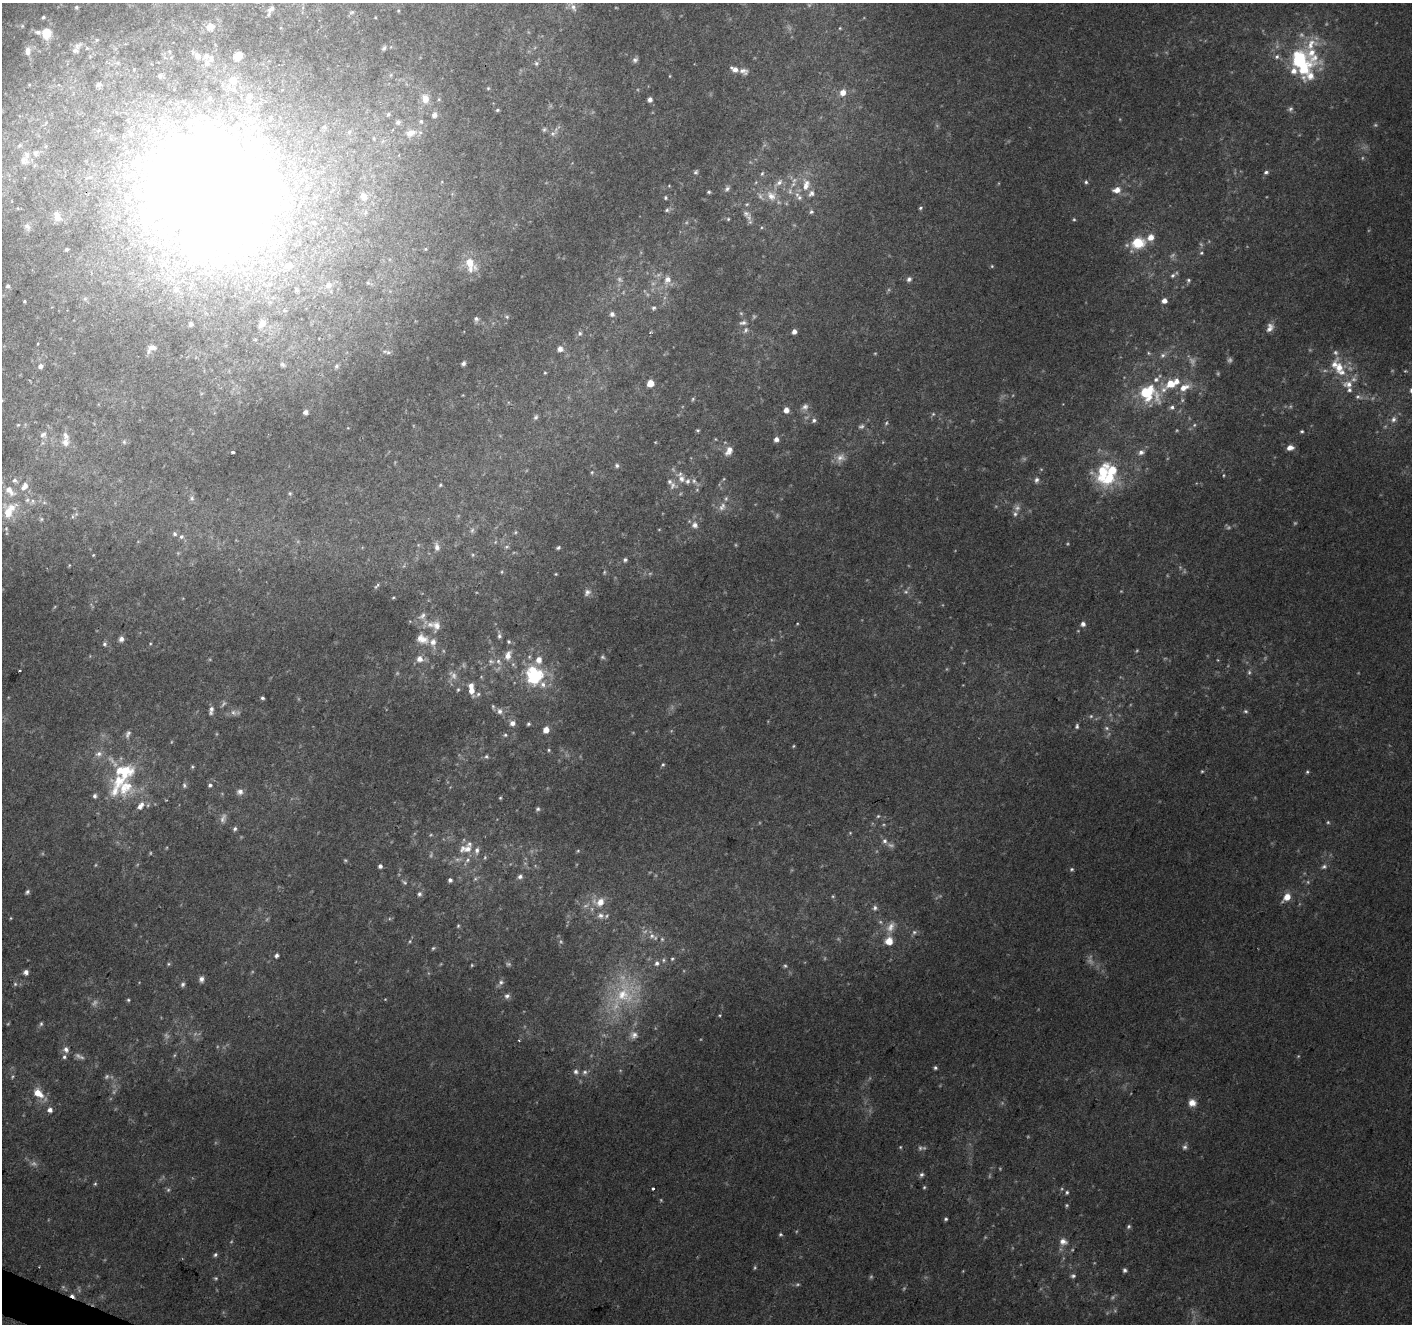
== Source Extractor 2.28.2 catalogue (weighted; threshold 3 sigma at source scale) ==
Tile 7 of 4 x 4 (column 3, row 2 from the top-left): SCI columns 2823-4232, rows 2852-4173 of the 5648 x 5767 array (HDU 1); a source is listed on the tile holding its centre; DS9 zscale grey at full resolution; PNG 1414 x 1326 px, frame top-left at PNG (2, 3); no overlay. Shown black and unused: <1% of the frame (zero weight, under 2 of 3 exposures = <1% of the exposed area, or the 3 px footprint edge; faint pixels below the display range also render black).
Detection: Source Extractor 2.28.2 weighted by HDU 2 'WHT'; one run over the whole footprint, this tile lists its part. Background 0.0643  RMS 0.0076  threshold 0.0341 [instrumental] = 3 sigma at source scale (4.5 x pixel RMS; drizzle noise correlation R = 1.50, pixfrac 1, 0.0396/0.0396 arcsec/px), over >= 5 px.
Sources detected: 451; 119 too faint to see at this stretch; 2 cosmic-ray / hot-pixel residue — not listed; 47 inside a brighter listed object's ellipse — not listed separately; the other 283 listed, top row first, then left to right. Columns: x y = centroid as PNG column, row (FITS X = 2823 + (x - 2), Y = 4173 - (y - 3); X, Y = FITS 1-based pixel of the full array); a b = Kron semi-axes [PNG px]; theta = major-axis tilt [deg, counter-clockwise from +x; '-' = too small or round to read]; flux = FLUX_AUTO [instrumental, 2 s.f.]
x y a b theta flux
76 7 5 5 - 1.6
573 7 14 8 -53 5.1
271 9 12 7 41 4.7
398 11 4 3 - 0.85
43 17 5 4 - 1.5
22 26 6 6 - 1.6
210 26 12 11 - 8.4
840 28 4 3 - 0.71
46 34 12 10 79 18
97 40 6 5 - 1.4
77 46 16 8 28 5.4
384 48 6 4 61 1.5
28 51 14 9 86 7.4
197 56 7 6 - 5.1
206 56 11 7 52 4
238 56 9 7 39 7.2
635 60 8 6 56 2.5
1301 62 36 27 -50 77
118 63 6 4 -72 1.3
536 63 6 5 - 1.5
734 69 9 5 -25 5.2
744 71 12 8 -15 4
160 76 6 5 - 1.6
670 76 5 3 - 0.63
233 80 9 8 - 9.7
99 85 8 6 8 2.2
488 88 5 5 - 1
843 92 9 7 62 6.3
425 99 13 10 -77 7
439 99 6 3 72 0.86
650 99 5 5 - 3.6
497 110 5 4 - 1.3
388 114 6 5 - 1.5
434 115 6 6 - 3.5
421 121 6 5 - 1.7
398 122 7 6 - 2.5
544 129 6 5 - 1.5
349 132 6 6 - 1.9
411 133 14 9 18 8.1
553 133 10 7 27 3.2
374 138 6 4 72 0.89
19 145 9 6 39 3.1
46 146 6 5 - 1.5
24 161 15 15 - 11
696 172 6 5 - 1.5
1266 172 6 5 - 2
762 173 7 5 62 1.4
794 180 9 7 47 3.7
1086 182 5 5 - 1.5
779 183 19 8 46 6.9
806 185 18 11 81 12
727 189 9 6 57 2.5
1117 190 10 7 15 6.9
211 191 115 105 -31 1700
709 192 4 3 - 1.4
363 196 8 6 -54 3.9
771 196 16 13 -50 12
666 198 5 4 - 1.3
747 204 5 4 - 1.1
920 208 5 4 - 1.2
667 210 7 5 34 1.6
811 212 6 5 - 1.7
746 214 12 8 -44 4.5
57 216 13 7 -69 6.4
728 219 5 4 - 0.98
27 227 12 8 -59 3.5
1151 237 8 7 - 7.6
1138 243 13 11 6 26
67 249 3 3 - 1.3
425 249 4 4 - 0.81
1201 253 5 4 - 1.1
470 264 22 13 -65 17
992 266 5 4 - 0.97
1173 275 7 6 - 2.1
667 279 11 9 69 7.1
909 279 7 6 - 2.5
1188 280 6 5 - 1.4
328 285 9 9 - 5.8
8 286 5 5 - 2.4
85 299 7 7 - 2.2
25 301 3 3 - 0.95
1164 301 6 5 - 4.5
654 308 7 6 - 1.9
612 314 6 6 - 2.8
507 317 6 5 - 1.4
476 319 7 6 - 2.4
743 323 11 6 8 2.9
191 324 4 4 - 1.5
262 324 10 8 51 4.9
1270 328 12 8 65 5.2
746 330 9 6 68 2.8
650 332 5 4 - 0.96
794 332 5 4 - 3.9
580 333 7 6 - 2
38 343 4 2 - 0.62
152 348 13 8 32 5.4
560 349 8 7 - 3.9
388 352 9 6 -19 2.6
1148 353 5 5 - 1.1
1336 353 7 6 - 2.2
1163 355 8 7 - 2.7
463 363 5 4 - 2
282 364 7 5 -43 1.5
40 366 5 5 - 3.5
336 366 6 5 - 1.6
1339 367 15 11 79 12
545 373 4 4 - 0.84
650 383 6 6 - 8.8
1171 384 11 9 9 13
1348 384 14 9 -2 7.8
1184 387 16 8 24 10
1148 393 26 20 -27 45
1358 397 12 6 -13 3.7
693 399 6 4 62 1.2
805 407 10 8 41 3.6
1172 407 6 6 - 2.4
786 410 5 5 - 5.8
305 412 6 6 - 3
536 417 8 5 57 2.1
1393 419 9 7 69 4.4
814 420 6 5 - 2
886 423 7 4 60 1.4
18 425 5 4 - 0.9
1194 425 5 5 - 1.3
348 428 4 3 - 0.65
698 430 4 4 - 1.1
1302 431 4 3 - 1.1
43 435 10 8 31 3.7
715 439 5 3 - 0.67
776 439 6 5 - 3.7
65 442 10 9 - 5.5
124 442 6 5 - 1.5
1290 448 8 6 10 4.8
729 450 12 7 62 6.5
233 452 4 3 - 3.6
1141 452 8 7 - 3.5
840 458 14 11 44 6.6
617 465 6 5 - 2
592 472 6 4 -72 1.2
1102 472 33 18 81 40
1224 475 4 2 - 0.7
681 479 11 10 - 6.8
15 480 6 5 - 1.9
1036 480 7 6 - 2.6
694 481 9 6 -55 3.1
440 485 4 4 - 1
672 485 14 10 -14 5.2
25 486 10 7 55 4.7
9 490 13 7 -48 7.1
290 493 6 5 - 1.2
192 498 8 7 - 2.5
27 500 6 5 - 1.5
33 501 6 5 - 1.5
722 507 13 8 60 5.5
8 512 14 10 -80 11
1015 514 8 6 -88 2.2
41 519 5 4 - 1
695 525 9 8 - 5.1
472 530 7 6 - 2.1
515 532 6 5 - 1.2
175 534 6 5 - 1.8
181 537 6 6 - 2.1
437 547 10 6 -78 3.8
507 547 7 5 2 1.9
558 548 6 4 27 1.5
93 555 4 3 - 0.67
625 560 5 5 - 1.7
69 565 4 3 - 0.62
604 572 6 4 70 0.98
556 574 3 3 - 0.73
377 586 9 4 51 1.4
587 592 10 7 49 3.2
393 597 4 3 - 0.8
422 616 13 10 43 6.5
1083 624 5 5 - 3.4
436 625 16 12 -85 8.9
499 636 7 5 78 2
121 639 6 6 - 3.6
422 639 17 12 -28 11
509 642 5 5 - 1.3
105 644 6 6 - 2
150 644 4 4 - 0.82
508 655 14 9 71 7.7
602 657 7 6 - 1.7
420 659 7 7 - 6.1
1218 660 4 3 - 0.61
535 677 22 18 31 48
458 690 5 4 - 1.1
471 690 10 6 -76 8.1
478 694 7 5 39 1.7
262 698 3 3 - 1.6
493 707 10 4 -69 1.5
211 710 11 5 79 3.5
500 711 8 7 - 3.4
233 712 10 7 -31 3.5
1091 716 6 6 - 1.6
512 723 6 6 - 4.6
528 724 5 4 - 1.3
1077 726 6 4 85 1.6
1106 728 7 6 - 1.9
546 730 5 5 - 8.3
505 735 5 5 - 1.3
793 746 4 4 - 0.83
549 750 4 4 - 0.95
99 754 10 8 24 4.1
486 756 6 6 - 1.5
663 765 5 5 - 1.3
192 767 5 4 - 0.99
1202 771 4 3 - 0.89
1307 772 5 5 - 1.2
184 785 7 5 -68 1.7
210 785 5 5 - 1.7
125 787 34 24 62 37
240 792 8 7 - 4.1
95 796 6 5 - 2.1
500 798 4 3 - 0.89
538 809 5 5 - 1.5
878 816 5 5 - 1.2
235 829 6 5 - 2
850 833 4 4 - 0.75
885 841 7 6 - 2.8
466 849 19 10 5 11
468 860 8 6 43 2.9
380 866 5 5 - 2.2
1324 867 8 6 18 2.3
1072 869 6 5 - 1.4
520 876 7 6 - 2.8
475 879 7 6 - 1.8
450 880 5 5 - 2.2
404 882 8 5 -36 1.8
27 892 6 4 45 1.9
419 894 7 6 - 2.4
833 896 5 4 - 0.98
1287 897 10 7 47 9.7
599 902 16 12 5 13
875 908 8 7 - 2.6
600 915 10 8 -4 4.2
458 926 5 4 - 1.2
891 927 21 11 65 10
914 932 7 6 - 2.2
652 936 10 8 -17 4.3
410 941 5 4 - 1
889 941 7 7 - 13
433 948 6 5 - 1.3
277 955 5 4 - 2.3
672 959 5 4 - 1.1
663 960 6 5 - 1.4
657 963 7 6 - 2.6
168 964 6 4 -20 1.2
785 966 5 5 - 1.2
26 972 6 6 - 3.3
201 979 8 6 84 3.2
501 982 8 7 - 2.7
15 984 6 6 - 1.6
183 984 7 5 60 2
623 995 42 30 41 60
507 996 8 7 - 2.8
128 1000 5 4 - 1.1
41 1024 6 5 - 1.6
634 1035 11 11 - 5
66 1049 8 7 - 4
64 1057 6 6 - 1.9
935 1068 4 4 - 1.5
576 1072 7 7 - 2.9
584 1072 8 7 - 2.7
12 1076 7 4 71 1.3
38 1093 13 7 -42 16
1192 1103 9 8 - 6.9
50 1110 5 5 - 4.2
900 1147 5 4 - 0.88
1185 1147 7 6 - 2.3
921 1174 7 5 43 2.1
95 1184 6 4 66 1.2
924 1187 5 4 - 1
653 1189 3 3 - 2.5
1067 1192 6 5 - 1.4
946 1219 4 4 - 1.3
1129 1226 6 5 - 1.6
780 1234 5 5 - 1.3
1063 1242 11 10 - 6.1
215 1255 6 5 - 1.7
1125 1270 5 5 - 1.8
1073 1276 7 6 - 1.9
Overlapping masked pixels (flux is a lower limit): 1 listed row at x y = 211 191
Isophote crosses this tile's border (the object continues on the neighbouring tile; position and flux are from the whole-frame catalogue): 2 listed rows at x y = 573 7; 211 191